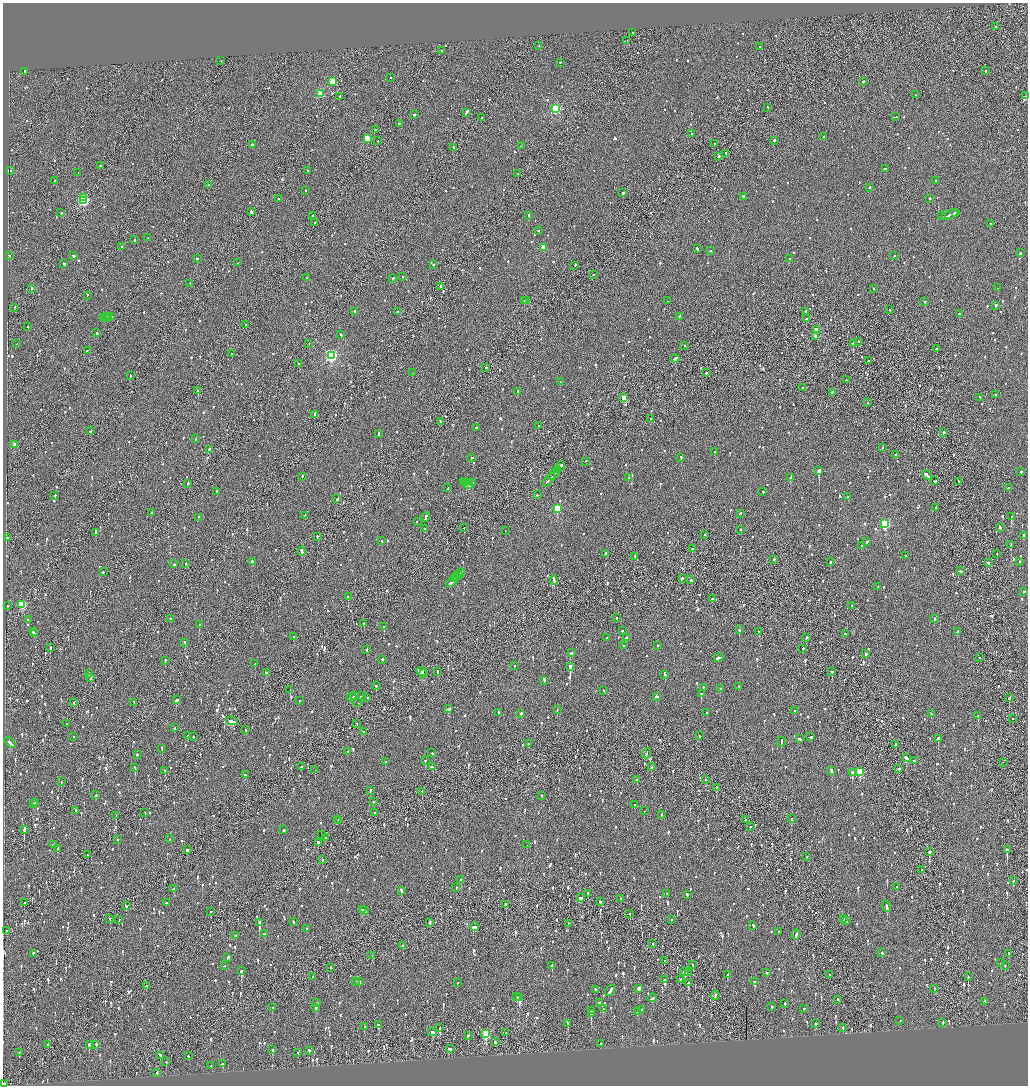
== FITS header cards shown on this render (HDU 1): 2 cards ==
NAXIS1  =                 2051
NAXIS2  =                 2167

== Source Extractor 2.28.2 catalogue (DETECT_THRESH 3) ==
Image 2051 x 2167 px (HDU 1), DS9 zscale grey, zoomed out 1/2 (1 PNG px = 2 x 2 image px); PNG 1030 x 1088 px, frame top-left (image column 2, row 2167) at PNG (3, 3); each listed source drawn as its Kron ellipse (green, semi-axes under 4 px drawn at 4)
Background -0.0618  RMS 0.061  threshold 0.184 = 3 sigma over >= 5 px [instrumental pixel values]
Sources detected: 1732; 89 cannot appear on this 1/2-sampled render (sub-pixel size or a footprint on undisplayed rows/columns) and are neither listed nor drawn; of the other 1643, the 500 brightest by FLUX_AUTO listed and drawn (1143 fainter detections omitted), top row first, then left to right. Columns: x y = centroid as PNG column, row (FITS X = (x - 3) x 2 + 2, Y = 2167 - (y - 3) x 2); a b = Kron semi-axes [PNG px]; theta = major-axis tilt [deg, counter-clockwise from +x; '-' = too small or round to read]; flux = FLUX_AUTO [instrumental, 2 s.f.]
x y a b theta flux
996 27 2 2 - 100
633 33 2 1 - 85
627 41 2 2 - 310
539 46 2 2 - 76
760 47 2 1 - 70
441 51 2 2 - 66
221 61 2 1 - 100
560 63 2 1 - 73
985 71 2 2 - 250
25 72 2 2 - 110
390 78 2 1 - 82
332 82 3 3 - 310
863 82 2 2 - 200
320 94 3 3 - 430
916 95 2 2 - 100
1026 96 3 1 - 180
340 97 3 2 - 98
768 108 2 1 - 120
555 109 3 3 - 1200
466 113 4 2 - 250
414 115 2 2 - 1100
896 117 2 2 - 120
481 118 2 1 - 94
399 124 3 2 - 230
376 130 2 2 - 100
692 134 2 2 - 72
823 137 2 2 - 95
367 139 3 3 - 330
378 141 2 1 - 66
774 141 2 2 - 570
715 144 2 2 - 110
252 145 3 2 - 440
521 146 2 2 - 230
454 148 3 2 - 120
726 154 2 1 - 240
719 157 2 2 - 290
100 166 2 2 - 230
885 168 3 2 - 120
11 171 2 2 - 70
307 171 2 2 - 69
78 173 2 1 - 110
518 174 2 2 - 72
55 181 3 2 - 110
935 181 2 2 - 81
209 185 2 1 - 83
870 188 2 2 - 98
306 191 2 2 - 69
623 193 2 2 - 520
743 197 3 2 - 330
83 198 2 2 - 320
278 199 2 2 - 400
930 199 3 2 - 94
84 201 3 3 - 1100
251 212 4 2 - 440
61 213 2 2 - 130
956 213 3 2 - 140
950 215 9 2 26 380
313 216 2 2 - 66
529 216 2 2 - 120
942 216 2 2 - 180
315 223 2 1 - 130
991 224 2 2 - 77
539 231 2 2 - 200
148 238 3 2 - 200
135 240 2 2 - 91
121 247 2 2 - 260
543 248 3 2 - 200
697 249 2 2 - 140
710 251 2 2 - 180
1020 253 3 2 - 120
10 256 2 2 - 160
73 256 2 2 - 590
895 256 2 1 - 81
197 259 2 2 - 150
790 259 2 2 - 140
237 263 2 2 - 82
64 264 2 2 - 250
433 265 2 2 - 110
575 266 3 1 - 190
593 275 2 1 - 70
403 277 2 2 - 65
307 278 2 2 - 75
393 279 3 2 - 78
190 284 2 1 - 120
440 287 2 2 - 140
998 288 2 2 - 160
32 289 2 2 - 420
874 289 2 2 - 74
87 296 2 1 - 96
524 301 2 2 - 77
526 301 2 2 - 100
667 301 2 1 - 79
925 302 2 2 - 120
995 306 4 2 - 180
15 308 2 1 - 150
890 310 2 2 - 88
354 312 2 2 - 910
398 312 2 2 - 170
805 312 2 2 - 130
959 314 2 2 - 240
108 317 2 2 - 91
110 317 3 1 - 150
679 317 2 2 - 140
104 318 2 2 - 74
106 318 3 2 - 130
806 319 2 2 - 460
246 325 2 2 - 67
28 327 2 2 - 72
816 330 3 2 - 500
97 333 2 2 - 180
341 335 3 2 - 69
816 337 3 2 - 130
859 342 2 1 - 69
17 344 2 2 - 100
309 344 2 1 - 140
853 344 2 1 - 97
685 346 2 2 - 170
936 349 3 2 - 84
87 351 2 2 - 69
232 354 3 2 - 450
331 356 4 3 - 1700
675 359 4 2 - 150
868 361 2 2 - 330
299 364 3 2 - 74
486 368 2 2 - 190
412 373 2 2 - 130
706 373 2 2 - 99
130 376 2 2 - 180
846 380 2 2 - 75
560 382 2 2 - 87
803 388 2 2 - 98
198 391 2 1 - 230
518 392 2 2 - 95
832 393 3 2 - 140
995 395 2 2 - 75
624 398 3 2 - 210
980 398 2 2 - 91
867 403 2 1 - 67
314 415 4 2 - 140
651 419 2 2 - 300
440 422 2 2 - 66
538 426 2 2 - 66
476 428 2 2 - 100
91 431 3 2 - 110
943 433 2 2 - 86
379 434 3 2 - 71
195 439 2 2 - 72
15 445 2 2 - 98
882 448 2 2 - 73
209 450 4 2 - 140
715 452 2 1 - 300
896 455 2 2 - 82
472 458 2 1 - 76
681 458 3 2 - 170
586 462 2 2 - 70
560 467 5 2 - 240
558 470 3 2 - 310
819 471 4 2 - 5600
1021 472 2 2 - 190
554 474 7 1 50 230
927 475 5 2 - 190
302 477 3 2 - 100
629 478 2 2 - 72
791 478 4 2 - 400
549 480 8 2 50 490
935 481 3 2 - 140
463 482 2 1 - 81
959 482 2 2 - 91
466 483 3 2 - 150
472 483 2 2 - 92
188 484 2 2 - 140
468 485 5 2 - 270
448 488 2 2 - 66
1008 488 2 2 - 150
217 492 2 2 - 240
763 492 2 2 - 130
537 495 2 2 - 140
55 496 2 1 - 240
848 497 2 2 - 79
337 499 2 2 - 200
936 508 2 2 - 110
557 509 3 3 - 570
151 513 2 2 - 180
740 514 2 2 - 66
304 516 2 1 - 88
426 517 5 2 - 420
1012 517 3 2 - 710
198 518 3 2 - 110
417 522 2 2 - 74
885 524 3 3 - 920
464 528 2 1 - 76
1000 528 3 2 - 140
425 529 2 2 - 79
741 530 2 2 - 94
505 531 2 2 - 260
95 533 2 2 - 120
705 535 2 2 - 68
1024 536 3 2 - 110
317 537 2 2 - 150
8 538 3 2 - 220
382 541 2 2 - 130
867 542 3 2 - 180
1011 545 2 2 - 240
861 546 2 2 - 71
693 549 3 2 - 130
301 552 4 2 - 460
605 554 2 2 - 390
997 554 2 1 - 110
905 556 2 2 - 230
635 557 2 2 - 200
774 560 2 1 - 130
253 562 2 2 - 230
830 562 2 2 - 200
1020 562 2 2 - 71
988 563 2 2 - 130
174 564 3 2 - 190
185 564 2 2 - 96
961 571 2 2 - 96
103 572 2 2 - 310
460 573 4 2 - 320
458 575 3 1 - 200
457 577 2 2 - 120
455 579 3 1 - 130
682 579 2 2 - 1100
554 580 5 2 - 300
691 580 2 2 - 100
452 581 8 2 44 400
878 587 2 2 - 78
1024 592 2 2 - 110
348 597 2 2 - 170
712 599 3 2 - 130
22 605 3 3 - 560
8 606 2 2 - 83
852 606 2 2 - 80
616 618 2 2 - 100
170 619 2 2 - 82
934 619 2 2 - 130
28 620 2 2 - 96
364 624 2 2 - 88
199 625 2 2 - 98
384 627 2 2 - 310
739 630 2 2 - 230
622 631 2 2 - 350
33 632 2 2 - 88
759 632 2 2 - 160
957 632 3 2 - 73
35 634 2 2 - 74
846 634 3 2 - 130
293 637 2 2 - 130
606 638 2 2 - 95
626 638 2 2 - 240
806 638 2 2 - 140
185 643 2 2 - 320
624 646 2 2 - 160
658 646 2 2 - 72
50 648 2 2 - 150
803 649 2 2 - 84
367 650 2 2 - 160
572 653 2 2 - 97
866 654 2 2 - 250
719 658 5 2 - 170
979 658 2 1 - 68
382 660 2 2 - 230
165 661 2 2 - 210
255 664 2 2 - 68
514 666 2 2 - 120
570 667 2 2 - 2300
421 672 5 3 - 560
438 672 3 2 - 160
832 672 2 1 - 490
267 673 3 2 - 130
89 674 2 2 - 89
423 674 3 1 - 120
665 675 2 2 - 130
91 678 2 2 - 68
544 681 4 2 - 230
376 686 2 2 - 92
739 687 2 2 - 75
703 688 2 2 - 290
720 689 2 2 - 84
290 690 2 1 - 120
604 691 2 1 - 130
701 694 2 2 - 200
355 696 3 2 - 160
362 696 2 1 - 160
657 697 4 2 - 110
352 698 5 2 - 180
367 698 2 2 - 72
1009 698 3 2 - 280
176 700 2 2 - 370
299 701 2 2 - 67
74 703 2 2 - 110
134 703 3 2 - 110
358 703 2 1 - 260
449 709 3 2 - 170
557 710 2 2 - 67
794 711 2 2 - 120
498 713 2 2 - 240
707 713 3 2 - 76
521 714 2 2 - 360
931 714 2 2 - 75
978 716 2 2 - 160
1013 719 3 2 - 76
232 721 6 2 -13 290
67 724 2 2 - 74
357 724 2 1 - 72
174 728 2 2 - 110
245 730 2 2 - 110
364 732 2 2 - 72
188 736 3 2 - 75
699 736 3 2 - 83
74 737 2 2 - 100
193 737 2 2 - 69
811 737 3 2 - 80
800 739 3 2 - 120
938 739 2 2 - 610
781 742 5 2 - 170
10 743 6 2 -42 270
528 744 2 1 - 140
895 745 2 2 - 260
162 749 3 2 - 85
347 752 2 2 - 220
432 753 2 2 - 99
646 754 5 1 - 190
137 755 2 2 - 93
906 758 3 2 - 510
425 761 2 2 - 88
914 761 2 2 - 67
385 762 2 2 - 69
1003 763 2 2 - 87
302 767 2 2 - 270
432 767 3 2 - 180
651 767 2 1 - 130
135 768 2 2 - 260
899 769 2 2 - 82
315 770 2 1 - 130
165 771 2 2 - 610
831 771 3 2 - 440
860 772 3 3 - 420
852 773 2 2 - 5300
246 775 4 2 - 150
637 780 2 2 - 82
705 780 2 2 - 230
61 782 2 1 - 67
716 788 2 2 - 110
370 791 2 2 - 78
422 792 2 2 - 150
96 795 2 2 - 79
542 796 2 2 - 140
373 802 2 2 - 66
35 803 2 1 - 100
33 804 2 2 - 210
635 805 2 2 - 150
75 811 2 2 - 71
644 811 2 1 - 81
145 813 2 1 - 70
374 813 2 2 - 150
661 815 2 2 - 110
116 816 2 2 - 230
791 819 2 2 - 380
338 820 2 2 - 160
745 820 2 1 - 81
338 821 2 2 - 170
750 827 2 2 - 100
24 830 2 2 - 530
284 830 2 2 - 160
322 835 2 1 - 82
325 838 2 2 - 100
170 839 2 2 - 87
118 840 2 2 - 72
318 843 3 2 - 500
53 845 2 2 - 140
527 845 2 2 - 75
58 849 4 2 - 200
187 850 3 2 - 160
1007 850 3 2 - 1700
929 852 3 1 - 3600
88 855 3 2 - 85
807 857 2 1 - 74
322 860 2 2 - 89
921 870 2 2 - 110
461 880 2 2 - 76
1013 881 2 2 - 92
897 887 2 2 - 68
456 888 2 2 - 83
174 889 3 2 - 170
401 891 4 2 - 300
588 894 2 2 - 710
667 894 2 2 - 100
687 895 3 2 - 130
581 898 4 2 - 89
621 899 2 2 - 110
600 902 3 2 - 97
24 903 3 2 - 73
167 903 3 2 - 120
506 905 3 1 - 100
126 906 3 2 - 99
886 907 6 2 -76 180
362 910 2 1 - 120
364 911 5 2 - 310
211 912 2 2 - 110
630 914 2 1 - 80
110 919 2 2 - 140
843 919 2 2 - 85
119 920 2 1 - 66
672 920 2 2 - 72
847 921 2 2 - 69
293 922 3 2 - 82
259 923 2 2 - 1700
430 923 3 2 - 110
568 924 2 2 - 70
753 926 3 2 - 120
474 927 4 2 - 170
306 929 2 2 - 130
7 931 2 2 - 120
779 932 2 2 - 330
264 934 2 2 - 160
796 935 5 2 - 230
235 936 2 2 - 110
653 944 2 2 - 160
403 946 2 2 - 130
882 953 2 2 - 140
33 954 2 2 - 320
1008 954 2 2 - 120
372 956 2 1 - 140
228 958 4 2 - 120
664 961 2 1 - 140
1001 963 2 2 - 72
693 965 2 1 - 83
224 966 2 2 - 72
552 966 2 2 - 720
1005 966 2 2 - 67
331 968 2 2 - 110
241 971 3 2 - 990
685 972 3 2 - 120
688 973 2 1 - 210
767 973 2 2 - 180
728 975 2 2 - 86
830 975 2 2 - 160
312 977 2 1 - 67
968 977 2 1 - 350
664 980 2 2 - 330
680 980 4 2 - 69
356 982 2 2 - 170
360 982 2 2 - 120
755 982 2 2 - 360
458 983 2 2 - 83
688 983 2 2 - 190
146 986 2 2 - 70
639 989 2 2 - 250
934 989 2 2 - 82
595 990 3 2 - 170
610 991 6 2 57 200
715 996 4 2 - 100
517 997 2 2 - 270
519 998 4 2 - 470
653 998 4 2 - 110
838 1000 2 2 - 260
985 1002 2 2 - 72
317 1003 2 2 - 88
599 1003 3 2 - 180
785 1004 2 2 - 67
772 1007 3 2 - 96
272 1008 2 2 - 200
316 1008 2 2 - 79
603 1009 2 2 - 110
804 1009 2 2 - 190
641 1010 3 2 - 130
591 1011 3 2 - 200
637 1012 2 2 - 91
591 1014 3 2 - 280
900 1021 2 2 - 79
943 1023 2 2 - 90
568 1024 3 2 - 120
816 1024 2 2 - 78
378 1025 3 2 - 100
365 1027 2 2 - 210
440 1028 2 2 - 84
843 1028 3 1 - 120
432 1032 4 2 - 120
506 1033 2 2 - 96
486 1034 3 3 - 620
468 1036 2 2 - 360
495 1042 2 2 - 77
601 1044 2 2 - 140
48 1045 2 1 - 150
89 1045 3 2 - 250
96 1045 3 2 - 100
450 1049 4 2 - 230
272 1050 2 2 - 670
309 1051 3 2 - 210
19 1053 2 2 - 71
298 1053 2 2 - 85
161 1056 3 2 - 120
188 1056 2 2 - 280
166 1062 2 1 - 130
223 1064 3 2 - 120
211 1066 2 2 - 75
157 1073 2 2 - 96
4 1084 3 2 - 170
At the frame edge (FLAGS 8, measured only in part): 2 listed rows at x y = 1026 96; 4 1084
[1143 fainter detections neither listed nor drawn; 89 sub-pixel or undisplayed-footprint detections neither listed nor drawn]